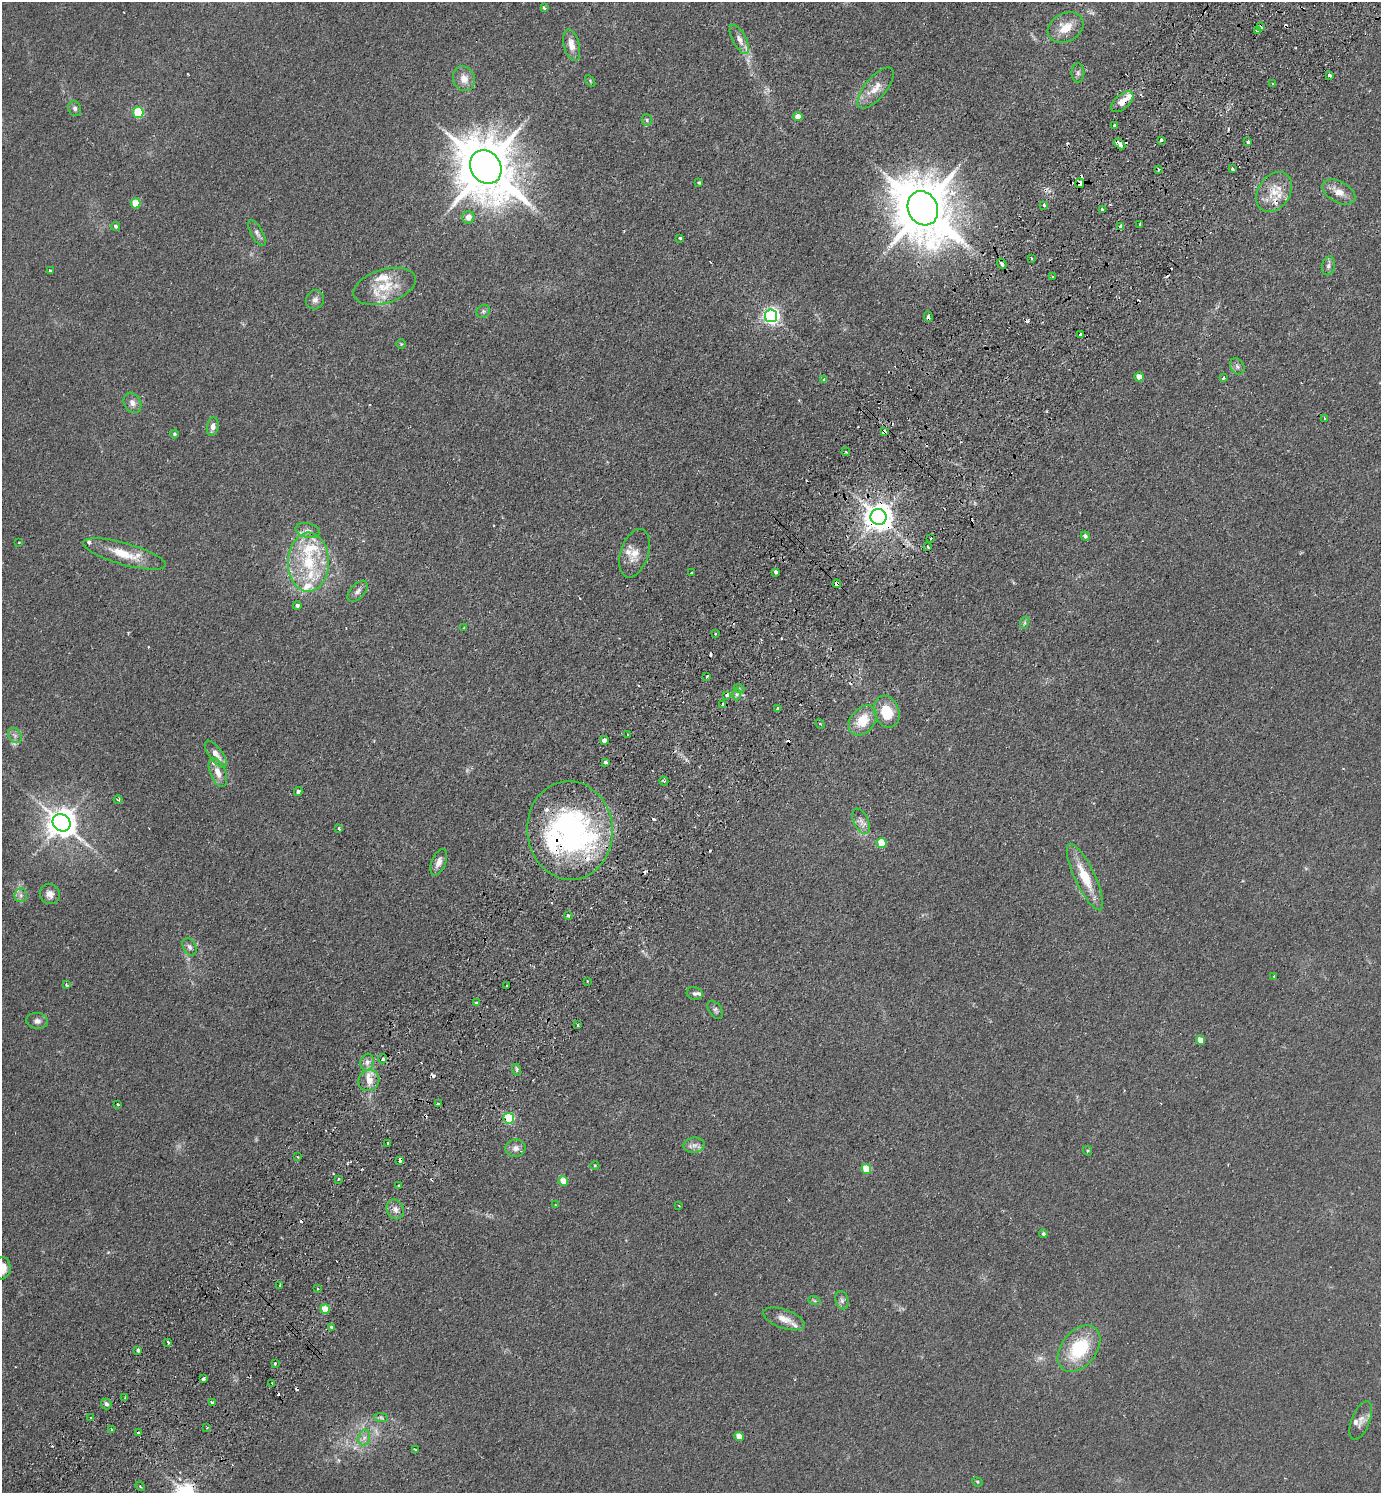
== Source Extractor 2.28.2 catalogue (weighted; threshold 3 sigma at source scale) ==
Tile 10 of 4 x 4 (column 2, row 3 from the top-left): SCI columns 1722-3100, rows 1533-3023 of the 6059 x 6046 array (HDU 1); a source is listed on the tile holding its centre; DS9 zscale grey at full resolution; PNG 1383 x 1495 px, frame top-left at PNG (2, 2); each listed source drawn as its Kron ellipse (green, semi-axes under 4 px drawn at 4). Shown black and unused: <1% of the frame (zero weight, under 2 of 3 exposures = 3% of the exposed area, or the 3 px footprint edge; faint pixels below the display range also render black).
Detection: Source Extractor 2.28.2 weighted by HDU 2 'WHT'; one run over the whole footprint, this tile lists its part. Background 0.0273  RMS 0.0043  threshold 0.0193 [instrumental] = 3 sigma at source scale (4.5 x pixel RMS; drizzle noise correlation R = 1.50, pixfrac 1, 0.05/0.05 arcsec/px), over >= 5 px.
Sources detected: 219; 2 too faint to see at this stretch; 1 inside a brighter object's white glare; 32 cosmic-ray / hot-pixel residue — neither listed nor drawn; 18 inside a brighter listed object's ellipse — not listed separately; the other 166 listed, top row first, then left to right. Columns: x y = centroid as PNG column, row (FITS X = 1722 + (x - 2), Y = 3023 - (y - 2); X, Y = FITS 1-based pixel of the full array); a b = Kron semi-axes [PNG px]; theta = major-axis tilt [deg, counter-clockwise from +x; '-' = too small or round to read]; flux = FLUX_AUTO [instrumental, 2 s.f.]
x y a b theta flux
544 8 4 3 - 0.73
1066 27 19 14 29 7.6
1260 27 3 3 - 4.3
1258 31 3 3 - 1.8
739 39 16 6 -62 2.9
572 45 16 7 -76 4.1
1078 73 10 6 90 1.4
1329 75 3 3 - 2.4
464 79 13 11 -70 4
590 81 6 3 -55 0.45
1273 83 2 2 - 0.41
876 88 25 10 51 5.8
1122 102 13 7 40 4.3
75 108 8 6 -70 1.3
138 112 5 5 - 24
798 117 4 4 - 4.1
647 120 6 5 - 0.74
1114 125 3 3 - 0.97
1161 140 3 3 - 1.7
1248 142 3 3 - 1
1120 144 6 3 -43 7.9
486 167 17 15 -56 3100
1232 169 3 3 - 2.1
1159 170 3 3 - 1.4
699 183 4 3 - 0.63
1080 183 5 4 - 4.5
1274 192 22 16 56 8.8
1339 192 18 10 -29 4.5
136 203 5 5 - 11
1044 205 3 3 - 3.7
923 208 17 15 -64 3400
1102 210 4 3 - 0.95
468 217 6 6 - 3.8
1140 225 3 3 - 3.2
116 226 4 4 - 0.79
1121 226 4 3 - 3.3
257 233 14 6 -61 1.7
680 238 3 3 - 0.86
1031 258 4 2 - 0.36
1002 264 5 3 - 4.5
1328 266 9 6 78 1.5
50 271 3 3 - 0.69
1052 277 2 2 - 0.43
385 286 32 17 17 13
315 300 9 9 - 1.9
483 311 7 6 - 0.84
771 316 6 6 - 160
928 317 5 3 - 2
1080 334 3 3 - 2
401 344 5 5 - 0.53
1237 366 9 6 -57 1.3
1139 377 5 4 - 3.8
1223 378 4 3 - 0.85
824 379 4 4 - 0.8
132 403 11 8 -60 2.3
1325 418 3 3 - 0.6
213 427 9 6 78 2.2
884 432 4 3 - 2.6
174 434 4 4 - 0.73
846 452 4 3 - 0.53
879 517 8 8 - 590
308 531 12 7 -14 1.8
1085 536 5 4 - 1.1
931 538 3 3 - 1.1
19 542 3 2 - 0.35
928 547 3 3 - 2.5
634 553 25 14 72 5.8
124 554 43 11 -16 11
308 562 29 20 89 23
776 572 4 3 - 5
691 573 3 3 - 0.45
837 584 4 3 - 1.5
358 591 12 7 47 2
297 606 4 4 - 1.1
1024 623 6 4 71 0.74
464 628 4 3 - 0.41
715 634 3 2 - 0.6
707 677 4 2 - 0.67
739 688 5 3 - 0.45
736 694 6 4 90 0.8
727 695 3 3 - 2.6
723 704 4 3 - 2
778 708 3 3 - 1
887 712 16 12 -69 12
863 720 16 12 52 9.7
820 724 5 3 - 0.5
628 735 3 2 - 0.36
15 736 8 6 -55 1.4
604 740 4 4 - 5.6
216 754 16 6 -53 3.9
605 762 3 3 - 1.8
218 773 15 7 -67 4
664 781 5 3 - 0.66
298 791 4 3 - 1.5
118 800 4 3 - 0.84
861 821 13 7 -65 2.4
61 823 9 8 - 680
339 829 3 3 - 1.1
570 830 49 42 -84 100
881 843 5 5 - 12
439 862 14 7 67 2.7
1085 877 36 10 -65 12
50 894 10 10 - 2.5
21 895 7 6 - 1.4
568 916 3 3 - 1
190 947 9 6 -63 1.4
1274 976 3 2 - 0.68
587 981 2 2 - 0.45
66 985 4 3 - 0.9
506 986 3 2 - 0.69
695 993 8 6 -10 1.2
476 1003 4 3 - 0.97
715 1010 10 6 -55 1.1
37 1021 11 8 -4 2
578 1025 3 2 - 0.65
1200 1040 5 4 - 5.6
383 1059 5 4 - 1.4
367 1062 8 6 76 1.9
517 1070 6 4 -73 0.69
369 1080 11 10 - 3.9
117 1104 4 3 - 0.42
439 1104 4 3 - 1.7
509 1118 5 5 - 30
388 1143 3 2 - 0.77
694 1145 10 7 5 2.1
516 1148 10 8 8 2.4
1087 1151 5 4 - 0.47
297 1157 3 2 - 0.46
400 1160 4 3 - 3.5
595 1165 4 3 - 0.34
866 1169 5 4 - 12
338 1179 3 2 - 0.58
563 1181 5 4 - 8
398 1185 3 3 - 0.84
555 1205 3 3 - 0.3
679 1206 4 2 - 0.34
395 1209 10 8 -67 2.6
1043 1234 4 4 - 0.77
2 1268 11 8 83 4.6
280 1285 3 3 - 0.67
318 1288 3 3 - 0.66
814 1300 6 4 -20 0.6
842 1300 9 6 -77 1.3
325 1309 5 4 - 8.3
784 1319 22 9 -19 4.3
332 1328 4 3 - 1.1
168 1342 4 2 - 0.84
1079 1349 26 17 51 24
138 1350 3 3 - 3.6
275 1363 3 2 - 0.54
203 1379 4 3 - 1.4
272 1383 3 2 - 0.96
125 1397 3 2 - 0.34
212 1403 3 3 - 0.94
106 1404 5 5 - 1.5
381 1417 7 4 -3 0.84
91 1418 3 3 - 2.9
1361 1421 20 9 68 3.3
207 1427 4 2 - 0.43
111 1429 3 3 - 0.6
138 1433 4 3 - 1.7
739 1436 5 4 - 5.6
364 1438 8 6 78 1.7
415 1450 4 3 - 1.2
977 1482 5 4 - 0.55
140 1486 5 3 - 0.52
Overlapping masked pixels (flux is a lower limit): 14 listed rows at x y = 1260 27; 1258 31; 1122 102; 1120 144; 1080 183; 1121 226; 1002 264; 928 317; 884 432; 879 517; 837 584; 570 830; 509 1118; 400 1160
Isophote crosses this tile's border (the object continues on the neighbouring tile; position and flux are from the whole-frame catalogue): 1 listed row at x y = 2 1268